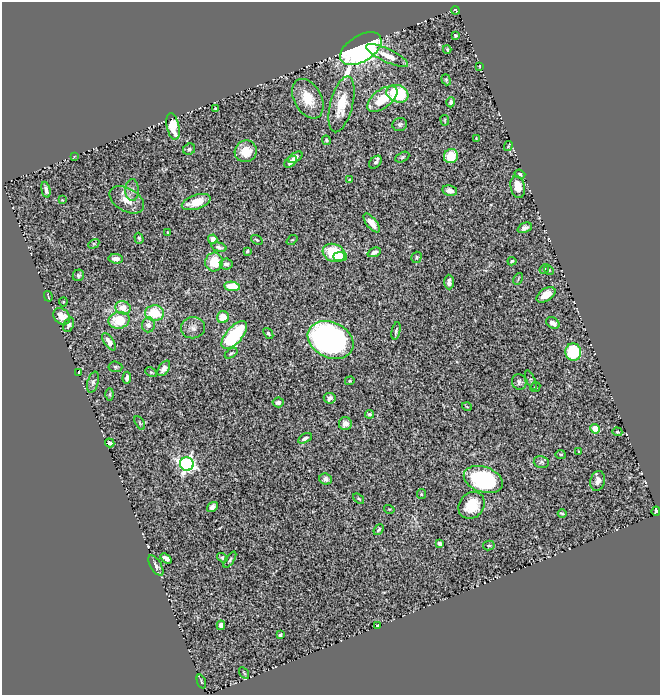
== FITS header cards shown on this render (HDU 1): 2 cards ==
NAXIS1  =                  658
NAXIS2  =                  693

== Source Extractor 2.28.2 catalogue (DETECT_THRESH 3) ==
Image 658 x 693 px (HDU 1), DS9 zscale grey, 1 PNG px = 1 image px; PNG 662 x 697 px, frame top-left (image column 1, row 693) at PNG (2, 2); each listed source drawn as its Kron ellipse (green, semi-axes under 4 px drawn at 4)
Background 0.528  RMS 0.026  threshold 0.0781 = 3 sigma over >= 5 px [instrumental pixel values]
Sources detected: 126; all 126 listed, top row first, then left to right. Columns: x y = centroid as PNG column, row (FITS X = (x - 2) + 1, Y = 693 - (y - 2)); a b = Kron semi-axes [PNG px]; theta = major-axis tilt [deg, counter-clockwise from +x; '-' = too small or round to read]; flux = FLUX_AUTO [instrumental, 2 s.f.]
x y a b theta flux
455 10 4 2 - 1.6
455 36 3 3 - 2.5
361 49 23 13 31 800
447 49 4 3 - 2.4
387 55 23 6 -25 19
480 66 3 2 - 1.2
446 80 6 4 -69 2.4
397 94 11 8 -19 110
308 99 21 13 -61 40
382 99 17 9 37 51
451 102 5 4 - 4.7
341 104 29 11 76 48
215 109 3 2 - 1.8
445 120 5 2 - 1.6
400 124 7 6 - 4.3
173 126 13 6 -78 37
476 138 3 3 - 1.4
326 140 5 4 - 2.8
508 146 5 3 - 1.7
189 149 6 5 - 4.7
246 151 11 10 - 30
74 156 4 3 - 1.2
451 156 7 7 - 37
295 157 8 4 32 6.1
402 157 7 4 28 2.9
291 162 7 4 39 6.4
375 162 7 5 47 4.3
520 174 5 4 - 3.1
350 179 3 2 - 1.3
518 187 11 7 -77 24
46 190 8 4 -77 6.3
132 190 11 6 -90 7.4
450 191 7 5 -12 9
62 200 3 3 - 1.4
127 200 19 11 -30 21
196 202 15 7 18 31
372 223 11 5 -51 18
525 228 7 5 23 5.9
168 232 3 3 - 1.9
139 238 5 4 - 2.9
213 239 5 4 - 10
257 240 6 4 -35 2.5
292 240 6 4 42 2
94 244 6 4 29 2.3
219 247 8 4 -15 4.3
247 251 3 3 - 2.3
374 252 7 4 22 7.2
334 253 11 9 -22 93
340 257 7 4 0 13
416 257 6 5 - 2.6
116 259 7 4 -6 9.6
512 261 4 3 - 2.8
214 262 9 8 - 42
226 264 6 5 - 5.2
544 269 5 4 - 1.9
549 270 5 4 - 2.3
78 275 6 5 - 3.8
518 279 6 2 61 1.8
449 282 7 5 -89 6.8
232 286 8 4 -8 46
546 295 10 6 33 25
48 296 5 2 - 1.4
63 302 4 4 - 1.9
123 308 8 6 -17 22
155 313 9 8 - 62
62 316 9 7 -42 16
223 317 6 6 - 26
119 320 11 8 12 51
553 323 7 5 -32 7.6
69 325 8 5 67 5.4
148 325 7 6 - 11
193 328 12 10 9 11
396 331 9 3 78 3.7
268 333 6 4 -52 2.8
234 335 17 8 50 160
331 340 24 17 -26 570
109 342 10 5 -56 14
573 352 8 8 - 87
231 353 7 3 31 2.5
115 367 7 5 -3 3.5
164 368 9 5 56 11
79 372 3 2 - 1.4
151 372 6 4 -28 2.3
127 378 6 3 87 5.2
531 380 11 3 -68 2.8
350 381 5 4 - 2.1
93 382 11 5 74 5.5
519 382 8 7 - 4.9
535 387 5 4 - 2.2
110 394 6 3 89 1.9
330 398 6 5 - 6.9
278 402 5 5 - 5.1
467 407 5 3 - 1.4
369 414 4 4 - 3.3
140 423 7 3 -60 2.1
345 424 6 6 - 9.8
595 429 5 4 - 29
617 432 5 4 - 1.9
305 438 7 4 29 5.2
110 443 5 4 - 5.3
579 451 3 2 - 1.4
561 454 5 3 - 1.9
541 462 8 6 -14 4
187 464 7 6 - 610
325 479 6 5 - 5.4
483 480 20 12 -19 180
598 481 10 7 75 11
421 494 5 4 - 2
359 499 6 4 -38 2.3
472 505 14 12 49 46
212 507 6 4 36 8.4
389 509 5 3 - 1.5
656 511 5 3 - 3
562 514 4 2 - 2.5
379 530 6 4 50 3.3
440 544 4 3 - 5.1
489 545 5 5 - 2.3
166 558 6 4 -38 7.3
222 558 5 4 - 2.4
230 560 9 4 55 3
156 566 12 5 -58 6.2
221 625 5 4 - 6.1
377 626 3 3 - 2.3
280 635 4 4 - 3.2
244 673 6 2 -58 1.5
201 682 7 2 -69 1.7